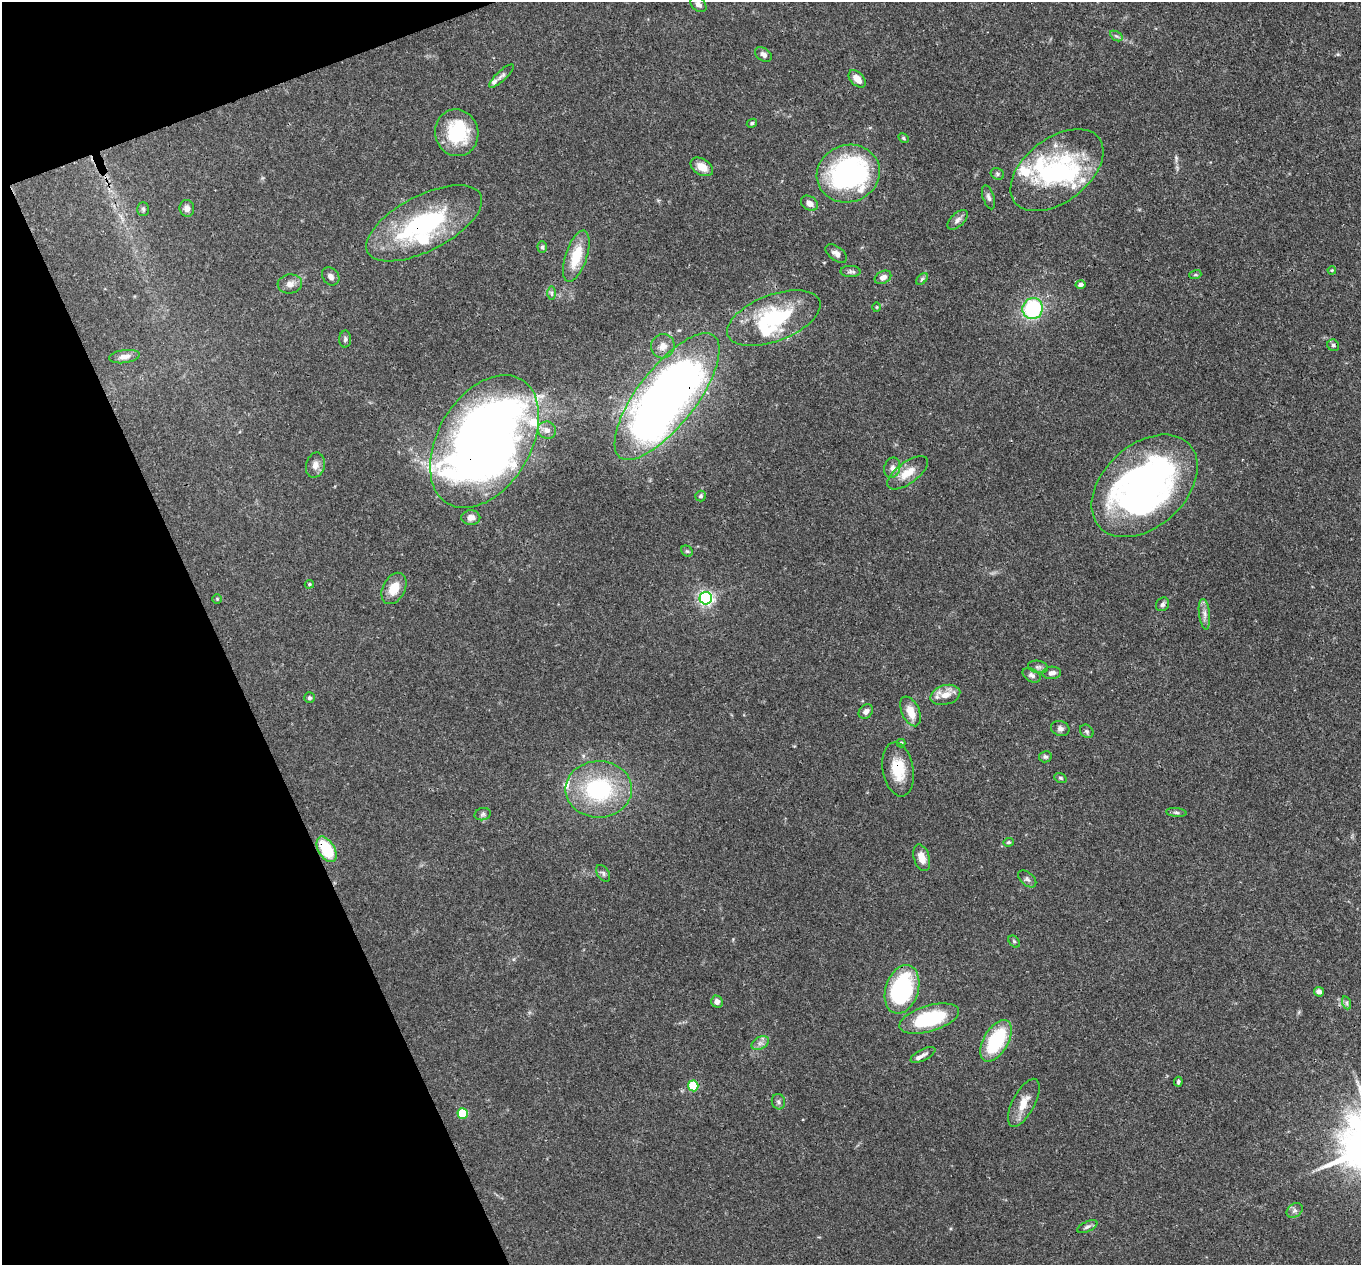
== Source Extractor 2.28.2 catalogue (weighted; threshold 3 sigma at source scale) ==
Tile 5 of 4 x 4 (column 1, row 2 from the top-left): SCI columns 98-1456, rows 2863-4125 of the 5639 x 5584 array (HDU 1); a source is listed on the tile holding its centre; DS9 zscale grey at full resolution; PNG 1363 x 1267 px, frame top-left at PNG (2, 2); each listed source drawn as its Kron ellipse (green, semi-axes under 4 px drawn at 4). Shown black and unused: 19% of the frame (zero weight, under 3 of 4 exposures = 8% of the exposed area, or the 3 px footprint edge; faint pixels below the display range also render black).
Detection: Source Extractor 2.28.2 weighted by HDU 2 'WHT'; one run over the whole footprint, this tile lists its part. Background 0.0914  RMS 0.0038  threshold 0.0172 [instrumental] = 3 sigma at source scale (4.5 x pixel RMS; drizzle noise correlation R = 1.50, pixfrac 1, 0.05/0.05 arcsec/px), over >= 5 px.
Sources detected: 108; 8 inside a brighter object's white glare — neither listed nor drawn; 10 inside a brighter listed object's ellipse — not listed separately; the other 90 listed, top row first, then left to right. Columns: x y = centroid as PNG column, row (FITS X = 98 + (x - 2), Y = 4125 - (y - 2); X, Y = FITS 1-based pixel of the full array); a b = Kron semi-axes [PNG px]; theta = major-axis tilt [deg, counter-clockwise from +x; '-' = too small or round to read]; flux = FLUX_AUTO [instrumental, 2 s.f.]
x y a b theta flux
698 4 9 6 -40 1.4
1116 36 7 4 -33 0.7
763 54 9 6 -34 1.7
502 76 16 5 43 1.3
857 79 10 6 -46 3.7
752 123 5 4 - 0.73
457 133 23 21 -74 20
903 138 5 4 - 0.5
702 167 12 8 -31 4.2
1057 170 53 32 37 46
848 174 32 28 19 78
997 174 7 5 -23 0.74
989 197 12 5 -71 1.3
809 203 9 7 -35 2
187 208 8 7 - 1.8
143 209 7 6 - 0.79
958 220 12 6 44 1.6
424 223 63 27 27 50
542 247 6 4 -89 0.8
836 254 12 7 -37 1.8
576 256 27 10 72 11
1332 270 4 3 - 0.32
850 271 10 5 -2 1
1195 275 6 4 18 0.51
331 276 10 7 -50 1.8
883 277 9 6 28 2.1
922 279 7 4 45 0.69
290 284 12 9 5 2.4
1080 285 5 4 - 1.6
552 293 7 4 -90 0.72
877 307 5 3 - 0.36
1033 309 11 10 - 33
774 318 49 23 21 32
345 339 8 6 88 0.95
1333 345 6 5 - 0.81
663 346 12 11 - 3
124 357 15 6 8 2.2
667 396 77 29 52 330
547 430 9 8 - 2.1
484 441 72 46 59 460
315 465 13 9 76 2.5
892 468 10 8 76 2
908 473 24 10 36 6
1145 486 61 41 42 150
701 496 5 5 - 0.72
471 518 9 7 2 2.6
687 551 6 5 - 0.66
309 584 5 4 - 0.43
394 588 16 11 63 6.1
706 598 6 6 - 110
217 599 4 4 - 0.39
1162 604 7 6 - 1.1
1204 614 15 5 -83 2
1038 667 10 6 -9 1.2
1052 673 9 6 4 1.8
1032 675 10 6 -28 1.3
945 695 15 9 16 4.4
309 698 5 5 - 0.81
910 711 16 9 -66 5.7
866 712 8 6 48 1.6
1060 728 9 7 -17 1.3
1087 731 7 6 - 0.79
901 743 4 3 - 0.64
1045 757 6 5 - 0.77
898 769 27 15 -80 11
1060 778 6 4 -20 0.54
599 789 33 28 1 39
1176 812 10 4 -5 0.89
483 814 8 6 15 0.97
1008 842 5 4 - 0.54
326 849 14 8 -60 16
922 858 13 8 -73 3.9
603 873 9 6 -56 0.89
1027 879 10 6 -41 1.2
1014 942 7 5 -49 0.64
902 989 25 16 72 47
1319 992 5 4 - 1.9
717 1002 6 6 - 1.8
1347 1003 7 4 -71 0.74
929 1019 31 13 17 27
996 1041 23 12 60 25
760 1043 9 6 25 1.5
923 1055 13 5 27 1.4
1178 1082 5 4 - 0.72
693 1086 5 5 - 17
778 1102 8 6 -75 0.93
1024 1103 26 11 62 5.8
463 1113 5 5 - 16
1295 1210 9 6 35 1.2
1087 1227 11 5 25 1
Overlapping masked pixels (flux is a lower limit): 5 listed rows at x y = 424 223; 667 396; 484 441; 898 769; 326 849